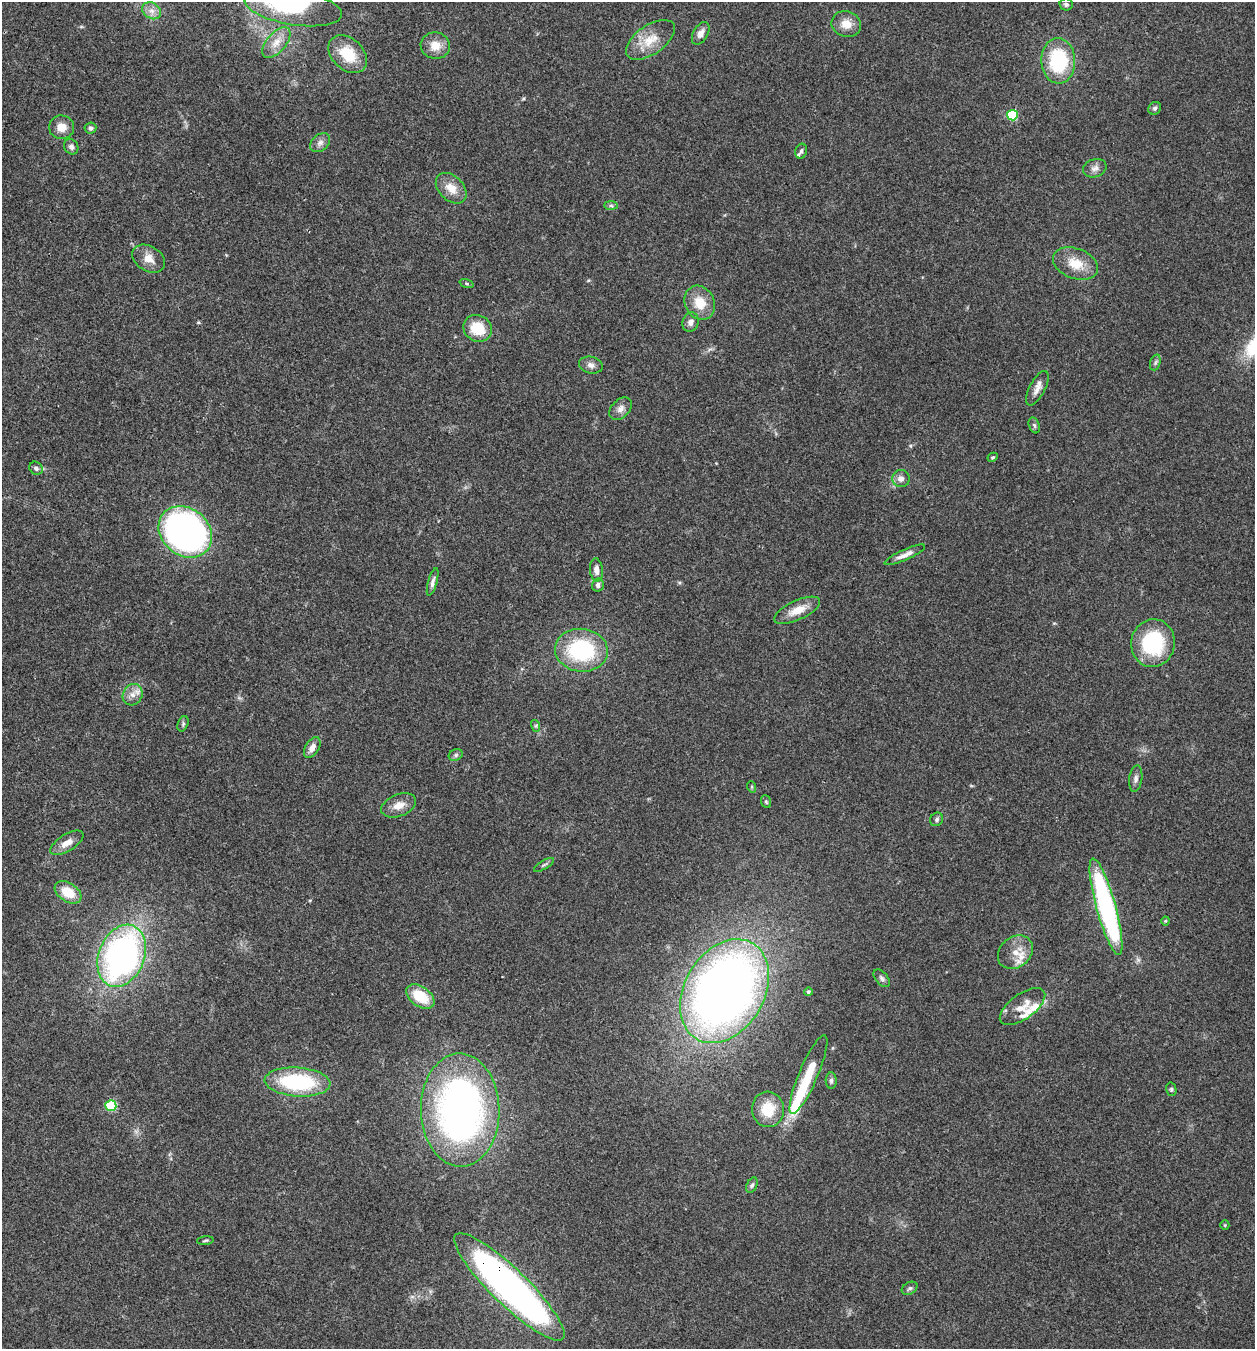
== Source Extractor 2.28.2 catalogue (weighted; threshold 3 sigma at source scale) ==
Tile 11 of 4 x 4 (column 3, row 3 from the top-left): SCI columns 2769-4021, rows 1349-2695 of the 5407 x 5394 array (HDU 1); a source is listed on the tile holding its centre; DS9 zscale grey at full resolution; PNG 1257 x 1351 px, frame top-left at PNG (2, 2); each listed source drawn as its Kron ellipse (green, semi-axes under 4 px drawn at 4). Shown black and unused: <1% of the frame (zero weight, under 3 of 4 exposures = <1% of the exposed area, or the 3 px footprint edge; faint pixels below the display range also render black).
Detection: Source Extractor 2.28.2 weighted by HDU 2 'WHT'; one run over the whole footprint, this tile lists its part. Background 0.113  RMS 0.0062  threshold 0.0278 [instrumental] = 3 sigma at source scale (4.5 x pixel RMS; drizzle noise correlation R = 1.50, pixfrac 1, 0.05/0.05 arcsec/px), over >= 5 px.
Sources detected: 83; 1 inside a brighter object's white glare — neither listed nor drawn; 6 inside a brighter listed object's ellipse — not listed separately; the other 76 listed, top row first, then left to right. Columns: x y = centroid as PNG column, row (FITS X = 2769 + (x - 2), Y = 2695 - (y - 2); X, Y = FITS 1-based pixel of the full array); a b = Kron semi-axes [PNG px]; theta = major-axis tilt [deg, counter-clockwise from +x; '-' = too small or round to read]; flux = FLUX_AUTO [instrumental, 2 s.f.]
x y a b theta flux
1066 4 6 6 - 1.3
293 7 49 17 -9 47
152 11 10 8 -31 3.8
846 24 15 13 -19 8
701 33 12 7 60 4
651 40 28 14 35 13
276 42 18 9 49 7
435 46 15 13 -8 8.6
348 54 22 15 -43 21
1058 61 23 17 -88 45
1155 108 7 6 - 1.5
1012 115 5 5 - 42
62 127 12 12 - 7.3
90 128 6 5 - 1.6
320 143 11 8 41 3
71 147 8 6 -55 2
801 151 7 6 - 1.6
1095 168 12 9 21 3.5
451 188 18 12 -45 9
611 206 7 4 -1 1.2
149 259 17 12 -32 7.1
1075 264 23 15 -21 14
466 284 7 3 -19 0.78
700 303 18 14 -62 13
691 322 10 8 72 3.2
478 328 15 13 -31 17
1155 362 8 5 70 1.4
591 365 12 8 -14 3.1
1037 388 19 8 62 4.5
621 409 13 9 44 3.8
1034 425 8 5 -70 1.3
993 457 5 4 - 0.88
36 468 7 6 - 1.9
901 479 9 8 - 3.5
185 532 29 23 -40 270
905 555 22 5 24 4.7
596 570 11 6 -83 4.1
433 582 14 4 74 2.5
598 585 6 6 - 2
797 610 25 10 24 9.8
1153 643 24 22 81 46
581 650 26 21 -6 60
133 695 11 9 63 4.6
183 724 8 5 66 1.3
536 726 6 4 -73 0.8
312 748 11 7 59 4.5
456 755 7 5 23 1.3
1136 779 13 6 82 2.6
752 787 6 3 -72 0.68
766 802 6 5 - 0.92
399 805 18 11 22 6.8
937 819 7 6 - 1.6
67 843 19 8 32 6.5
544 865 11 3 32 1.2
68 892 15 9 -33 14
1106 907 50 9 -75 130
1165 921 4 4 - 0.7
1015 952 19 15 40 9.6
122 956 32 23 68 210
882 978 10 6 -51 1.8
725 991 55 40 59 550
808 992 4 4 - 1.2
420 996 16 10 -36 19
1022 1007 26 12 36 9.1
808 1074 42 9 67 20
831 1081 8 5 -87 1.8
297 1082 33 14 -4 60
1171 1089 7 5 -77 1.1
111 1106 5 5 - 36
768 1109 18 16 -85 17
460 1110 56 39 -89 270
752 1185 8 5 66 1.4
1225 1225 5 4 - 0.69
205 1241 8 3 6 0.88
509 1287 75 18 -44 290
910 1288 8 6 30 1.5
Overlapping masked pixels (flux is a lower limit): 1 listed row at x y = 509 1287
Isophote crosses this tile's border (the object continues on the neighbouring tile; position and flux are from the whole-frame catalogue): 1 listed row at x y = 293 7